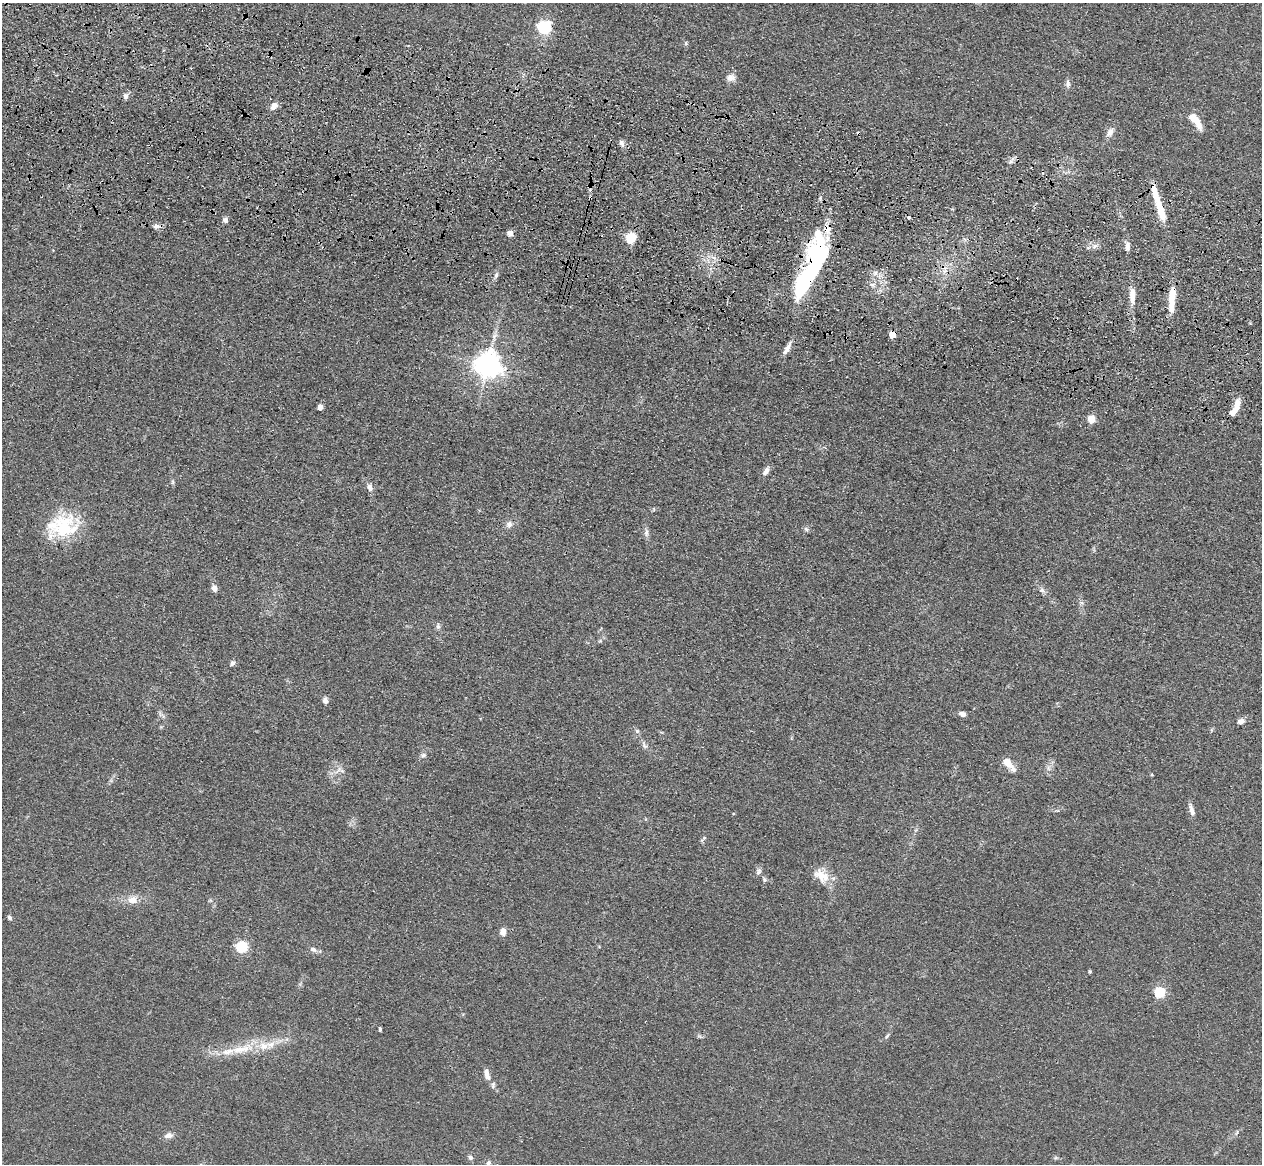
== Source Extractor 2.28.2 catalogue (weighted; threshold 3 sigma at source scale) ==
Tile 11 of 4 x 4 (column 3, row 3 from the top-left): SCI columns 2555-3814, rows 1524-2685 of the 5110 x 5250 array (HDU 1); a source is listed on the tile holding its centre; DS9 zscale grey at full resolution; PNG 1264 x 1166 px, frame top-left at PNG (2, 3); no overlay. Shown black and unused: <1% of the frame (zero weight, under 3 of 4 exposures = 6% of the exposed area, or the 3 px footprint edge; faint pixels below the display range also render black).
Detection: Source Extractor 2.28.2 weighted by HDU 2 'WHT'; one run over the whole footprint, this tile lists its part. Background 0.0611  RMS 0.0074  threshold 0.0332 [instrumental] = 3 sigma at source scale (4.5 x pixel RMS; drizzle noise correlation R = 1.50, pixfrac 1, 0.05/0.05 arcsec/px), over >= 5 px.
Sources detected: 86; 1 inside a brighter object's white glare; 5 cosmic-ray / hot-pixel residue — not listed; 9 inside a brighter listed object's ellipse — not listed separately; the other 71 listed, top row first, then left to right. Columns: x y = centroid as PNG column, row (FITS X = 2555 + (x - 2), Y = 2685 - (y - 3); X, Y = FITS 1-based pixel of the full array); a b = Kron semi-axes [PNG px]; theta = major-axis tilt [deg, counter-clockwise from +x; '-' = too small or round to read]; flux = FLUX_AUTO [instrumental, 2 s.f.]
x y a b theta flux
544 27 6 6 - 120
686 43 6 4 73 0.99
731 78 13 10 4 4.5
1068 84 10 6 -87 2.6
126 96 8 6 -89 2.7
274 106 10 7 43 4.7
1197 121 10 8 -71 6.4
1110 132 12 8 61 4.3
622 143 9 6 -70 2.9
1011 161 8 6 69 2.4
1161 209 32 8 -71 19
225 220 6 6 - 2.5
156 226 11 6 3 3.1
510 233 7 6 - 3.8
631 238 5 5 - 61
1095 246 9 6 27 2.9
1127 246 11 6 87 3.4
812 270 69 17 74 150
496 275 9 5 74 2.2
872 284 8 4 -8 1.9
1132 295 19 7 90 8.7
1172 296 25 8 84 14
892 335 5 5 - 14
787 349 18 6 63 5.1
488 365 8 8 - 810
320 407 4 4 - 6.5
1237 407 16 6 79 9.1
1091 419 5 5 - 22
766 471 11 6 56 3.7
172 482 6 4 89 1.2
370 487 7 6 - 4.2
509 524 9 8 - 3.2
63 526 43 27 13 44
806 529 6 6 - 1.6
646 533 11 6 -90 2.8
214 588 8 6 -70 3.8
1042 590 8 6 -20 2.3
438 626 6 5 - 1.7
600 641 6 4 18 1.1
232 663 6 5 - 2.4
325 701 7 6 - 3.4
962 714 9 6 -18 2.6
1241 721 8 7 - 3.7
637 731 7 4 -46 1.5
645 745 13 6 -48 2.9
423 755 8 6 25 2
1008 763 14 8 -46 8.5
1048 768 7 4 -89 2
339 769 16 4 49 3.5
1152 775 4 3 - 0.66
1191 810 16 6 -76 4
704 838 7 5 29 1.3
758 871 9 7 76 2.5
821 876 24 14 -37 13
764 879 10 4 -67 1.5
132 900 13 9 -10 7.1
10 918 7 5 -47 1.5
503 932 8 7 - 5.2
242 947 6 5 - 79
313 949 9 6 -23 3
1090 971 5 4 - 0.82
1160 992 6 5 - 52
380 1029 4 3 - 1
887 1036 8 4 46 1.4
242 1049 42 11 12 25
487 1077 8 7 - 3.2
493 1085 9 5 76 1.7
1237 1133 9 3 69 1
169 1135 12 7 13 3.5
470 1157 7 6 - 2
489 1163 6 6 - 1.8
Overlapping masked pixels (flux is a lower limit): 5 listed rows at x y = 1161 209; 156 226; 812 270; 1172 296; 892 335